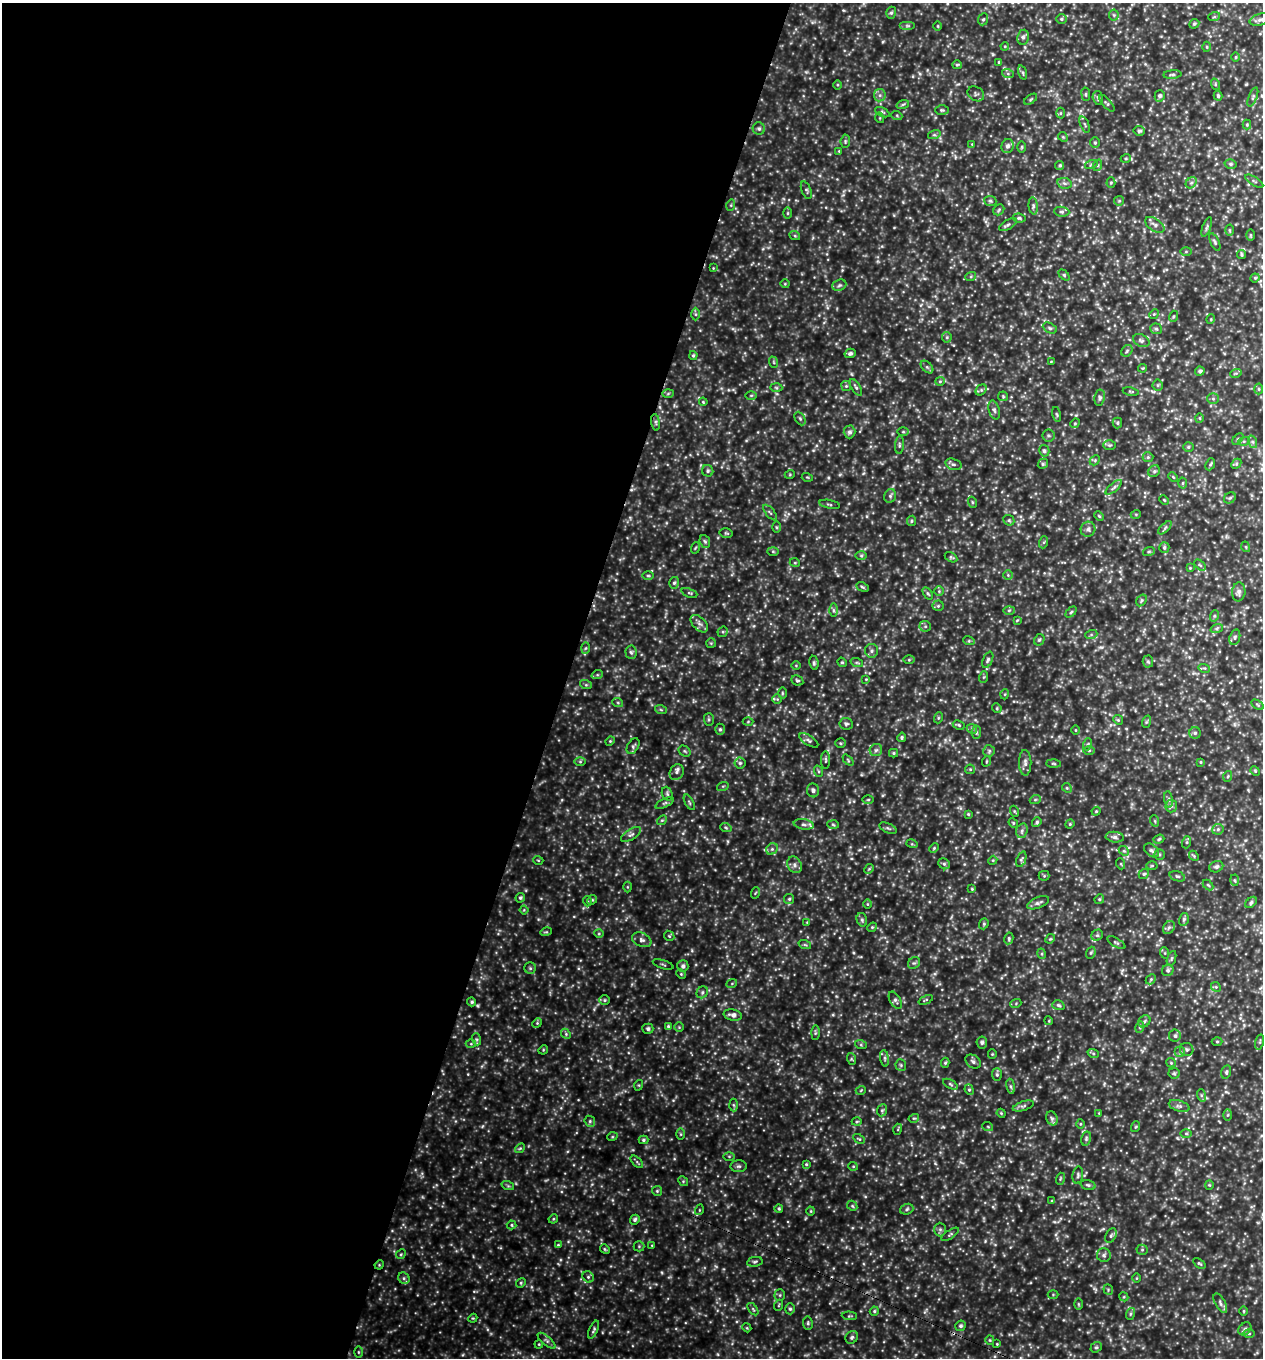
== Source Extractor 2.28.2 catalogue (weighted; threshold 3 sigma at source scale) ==
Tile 5 of 4 x 4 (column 1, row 2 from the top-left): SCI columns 298-1558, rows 2748-4103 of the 5508 x 5494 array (HDU 1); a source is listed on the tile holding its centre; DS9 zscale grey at full resolution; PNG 1265 x 1360 px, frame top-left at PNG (2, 3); each listed source drawn as its Kron ellipse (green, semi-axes under 4 px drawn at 4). Shown black and unused: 45% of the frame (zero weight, under 3 of 4 exposures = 4% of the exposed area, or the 3 px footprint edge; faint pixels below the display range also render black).
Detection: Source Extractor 2.28.2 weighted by HDU 2 'WHT'; one run over the whole footprint, this tile lists its part. Background 6.18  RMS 1.1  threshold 4.77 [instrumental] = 3 sigma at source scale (4.5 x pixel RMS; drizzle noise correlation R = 1.50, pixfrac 1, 0.05/0.05 arcsec/px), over >= 5 px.
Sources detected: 473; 1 cosmic-ray / hot-pixel residue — neither listed nor drawn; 2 inside a brighter listed object's ellipse — not listed separately; the other 470 listed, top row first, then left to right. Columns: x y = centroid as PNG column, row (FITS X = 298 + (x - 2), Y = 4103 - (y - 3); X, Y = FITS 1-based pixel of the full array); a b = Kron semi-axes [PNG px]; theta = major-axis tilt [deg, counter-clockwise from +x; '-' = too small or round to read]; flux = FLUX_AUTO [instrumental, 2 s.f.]
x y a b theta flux
891 13 6 5 - 200
1114 15 5 5 - 150
1214 17 6 4 18 130
983 19 6 5 - 170
1061 19 5 5 - 160
1260 20 11 6 14 330
1194 24 5 4 - 160
907 26 8 4 0 180
938 26 5 3 - 90
1023 37 7 6 - 320
1005 46 4 4 - 97
1207 47 5 3 - 100
1236 57 5 3 - 100
999 62 4 4 - 110
957 65 5 4 - 130
1023 73 7 3 -71 160
1008 74 6 4 -20 160
1172 75 9 3 5 170
1215 84 6 3 -73 120
837 85 5 3 - 100
976 94 9 7 -31 260
1086 94 7 3 -82 130
880 95 6 5 - 270
1160 96 5 5 - 280
1218 96 5 3 - 170
1253 97 10 3 69 170
1098 98 7 5 -74 200
1031 99 7 3 36 130
1107 103 10 4 -49 160
903 104 6 4 19 150
942 110 7 4 -1 160
882 112 8 4 -27 160
1060 113 5 3 - 100
897 116 5 3 - 120
880 118 5 3 - 93
1085 124 8 3 -69 140
1247 125 5 4 - 120
759 129 6 6 - 230
1139 131 5 5 - 200
934 135 6 4 17 160
1063 137 5 4 - 120
845 141 7 4 84 160
1095 143 5 4 - 130
972 144 4 3 - 82
1008 146 7 6 - 350
1022 147 6 4 89 120
839 151 4 4 - 90
1126 158 5 3 - 110
1231 164 6 5 - 190
1060 165 5 4 - 160
1091 165 6 4 19 160
1098 165 6 4 72 140
1254 181 10 2 -31 140
1111 182 5 4 - 120
1064 183 7 5 -12 240
1191 183 6 4 43 210
806 190 9 4 -68 180
990 201 6 5 - 190
1119 201 5 4 - 130
731 205 6 3 73 110
1033 206 8 4 -83 230
999 210 6 5 - 150
1062 212 8 5 -6 190
788 213 5 3 - 110
1019 218 6 4 -9 160
1008 225 10 4 29 240
1155 225 11 6 -36 380
1207 227 10 4 69 230
1229 230 5 3 - 100
1250 235 5 3 - 110
795 236 5 3 - 100
1215 242 9 4 -65 200
1186 251 5 4 - 100
1241 255 4 4 - 140
713 268 3 3 - 68
1064 275 6 4 -45 140
971 276 5 3 - 110
1255 278 4 4 - 130
785 284 4 4 - 98
839 285 7 5 22 220
696 314 6 4 -89 160
1154 314 5 4 - 120
1173 316 6 3 70 120
1211 319 5 3 - 88
1050 328 7 5 -27 200
1156 329 6 5 - 170
947 337 5 5 - 140
1141 340 8 6 -26 280
1127 351 6 5 - 180
850 353 6 4 16 270
693 355 4 3 - 140
1051 361 4 2 - 67
773 362 6 3 -70 110
927 367 7 4 -44 190
1143 368 4 3 - 89
1200 371 5 4 - 220
1236 373 6 3 18 130
940 381 5 4 - 130
1158 385 5 5 - 150
846 386 5 5 - 150
856 387 9 4 -59 200
776 388 6 4 -3 150
1259 389 5 3 - 120
981 390 6 5 - 180
1131 391 8 3 -10 130
668 394 6 4 2 120
751 395 6 4 1 110
1003 396 5 5 - 120
1100 398 8 5 81 220
1213 399 6 5 - 190
703 402 4 3 - 98
994 410 9 5 -74 260
1057 414 7 3 -76 120
1200 418 5 3 - 91
800 419 7 5 -63 190
656 422 8 4 -82 180
1075 423 5 4 - 120
1117 423 5 5 - 150
849 432 6 6 - 280
903 432 5 3 - 110
1048 435 6 6 - 200
1238 439 7 4 46 180
1244 441 6 4 17 140
1253 442 6 4 -71 200
899 445 9 4 86 170
1109 445 6 5 - 160
1188 447 5 4 - 170
1044 451 6 5 - 210
1148 457 5 5 - 170
1095 460 6 4 46 140
953 464 8 5 -17 250
1043 464 5 4 - 150
1210 464 6 4 67 140
1236 464 6 4 46 140
708 471 6 5 - 200
1154 471 6 5 - 200
790 474 5 3 - 92
807 477 5 3 - 91
1173 477 5 3 - 110
1183 483 5 3 - 120
1114 487 10 4 41 250
890 496 7 5 64 250
1230 498 6 5 - 180
1164 500 5 3 - 91
972 502 5 3 - 110
830 504 10 3 -10 160
770 513 9 3 -50 150
1136 514 5 3 - 85
1099 516 5 3 - 120
1009 520 6 5 - 160
911 521 5 4 - 140
776 527 6 4 -89 120
1165 528 8 3 45 160
1088 529 7 7 - 350
726 533 7 5 -12 150
705 541 6 5 - 190
1044 542 6 4 71 130
1246 547 5 3 - 95
695 548 6 3 71 95
1164 548 5 5 - 200
773 551 6 4 -2 120
1149 551 6 4 19 120
861 556 6 4 -1 140
951 557 7 4 -30 150
795 563 5 3 - 88
1200 565 7 4 -44 150
1190 568 3 3 - 87
648 575 6 4 -1 130
1008 575 5 5 - 140
674 583 6 4 73 190
862 587 6 4 -27 150
939 591 5 5 - 150
1239 592 9 6 85 340
689 593 8 3 -22 130
928 593 7 4 -56 140
1141 600 6 4 57 150
938 606 5 5 - 160
833 610 6 4 -90 190
1009 610 6 4 2 140
1071 612 6 4 45 140
1214 616 6 3 72 130
1017 620 4 4 - 94
699 624 10 6 -44 390
925 626 6 5 - 190
1217 628 6 4 19 160
723 632 5 5 - 140
1091 635 6 4 19 140
1235 637 8 5 72 230
1039 640 6 5 - 170
969 641 6 4 -18 110
711 643 5 5 - 110
586 648 6 4 88 130
872 651 7 6 - 260
631 652 7 5 -84 220
909 660 6 4 1 130
988 660 9 5 66 220
842 662 5 4 - 130
1148 662 6 5 - 170
814 663 7 4 -81 170
857 663 6 4 -19 140
796 665 5 3 - 84
1204 668 6 3 -16 140
597 675 6 4 18 130
984 677 6 3 70 110
866 679 4 4 - 86
797 681 6 5 - 160
586 685 6 4 -18 130
782 693 6 3 -90 120
1005 694 5 3 - 91
777 699 5 5 - 140
618 703 5 3 - 120
1258 705 7 4 -33 140
997 708 5 4 - 120
661 710 6 4 -19 120
938 718 5 3 - 120
709 719 6 5 - 160
1118 720 5 4 - 140
748 722 5 3 - 90
1146 722 6 4 71 140
846 724 7 6 - 200
959 725 6 4 -28 140
720 729 5 5 - 190
972 729 5 4 - 170
1075 730 4 3 - 87
976 732 7 5 84 160
1195 733 5 5 - 220
902 737 5 4 - 170
809 740 11 5 -32 240
610 741 5 4 - 110
840 743 5 5 - 130
1088 744 6 4 71 150
633 746 8 5 60 230
876 750 6 6 - 250
1089 750 6 4 2 130
684 751 6 5 - 160
989 751 6 5 - 190
894 753 4 4 - 140
826 760 9 3 -90 150
848 760 6 4 -47 130
987 761 5 3 - 91
580 762 6 4 0 140
1201 762 4 4 - 120
740 763 5 5 - 200
1025 763 13 6 -89 430
1054 764 7 3 -2 120
970 769 5 4 - 120
818 771 6 3 -70 130
1255 771 5 4 - 120
677 772 8 6 60 260
1228 776 5 3 - 110
723 786 6 4 17 120
1067 788 5 4 - 130
813 790 7 6 - 300
667 794 7 5 -70 190
1169 799 8 4 -82 210
868 800 6 4 1 120
1035 800 5 3 - 110
689 802 8 3 -60 150
665 803 10 4 26 210
1171 806 6 5 - 230
1014 811 5 3 - 93
1096 811 4 4 - 100
968 814 4 3 - 110
662 820 5 4 - 130
1155 821 6 3 -71 120
1037 822 5 4 - 180
1013 823 5 4 - 110
804 824 10 5 -9 330
833 824 6 4 -4 130
1070 824 4 4 - 110
726 828 6 3 -20 130
888 828 9 4 -24 200
1218 829 6 5 - 220
1022 831 7 5 71 280
631 834 11 5 33 310
1115 837 9 5 -6 300
1159 839 6 4 20 160
1187 842 6 4 71 130
912 844 5 3 - 100
934 848 5 3 - 110
772 849 6 5 - 220
1152 850 8 5 -38 270
1124 851 5 4 - 160
1159 854 5 5 - 170
1194 856 6 4 -47 130
1021 859 8 4 68 180
538 860 5 3 - 84
993 860 4 3 - 100
944 864 6 5 - 190
1121 864 5 3 - 99
794 865 8 6 -57 370
1152 866 5 3 - 100
1216 867 7 5 21 270
869 869 5 4 - 120
1144 874 6 4 41 150
1044 876 5 5 - 130
1177 876 8 5 -17 220
1234 880 5 3 - 110
1208 885 6 3 -44 120
627 887 5 3 - 98
972 889 4 3 - 100
755 893 6 3 70 98
520 898 5 4 - 170
789 899 5 5 - 170
1099 899 5 4 - 140
592 900 5 4 - 130
587 901 5 3 - 110
1251 902 7 4 43 200
1038 903 11 5 22 320
867 904 5 3 - 97
524 910 4 4 - 99
1184 919 6 5 - 210
862 920 7 5 -75 220
807 922 4 4 - 82
984 924 6 4 70 140
872 927 5 4 - 120
1169 927 7 5 54 220
546 932 6 3 17 110
599 934 5 3 - 100
1097 935 6 5 - 180
669 936 5 4 - 130
1009 938 6 4 79 170
1050 939 5 4 - 120
642 940 10 7 -23 360
1116 943 10 4 -32 180
805 945 6 4 -19 130
1091 953 6 4 68 160
1165 953 6 4 -71 120
1042 954 5 3 - 110
1171 959 8 3 71 160
914 963 6 5 - 190
663 964 11 2 -17 100
683 966 6 5 - 290
530 968 6 5 - 180
1168 970 6 5 - 240
681 974 5 3 - 93
1151 979 6 4 46 150
732 983 5 3 - 100
1216 987 5 4 - 140
702 992 6 5 - 200
605 1000 5 5 - 160
895 1000 9 5 -59 280
926 1000 7 3 24 110
472 1002 4 4 - 180
1016 1003 5 3 - 110
1058 1005 6 4 -17 180
733 1015 9 5 -11 480
1049 1021 4 3 - 93
1144 1021 7 5 45 200
537 1023 5 4 - 110
668 1026 4 4 - 130
679 1027 4 4 - 110
1140 1027 6 3 73 130
648 1029 5 5 - 280
815 1033 7 4 89 150
566 1034 5 4 - 160
1175 1036 6 6 - 240
476 1039 6 4 -71 150
982 1042 6 5 - 200
1217 1042 5 3 - 100
1260 1042 8 3 77 140
471 1044 5 3 - 95
861 1045 6 4 -19 130
543 1050 5 4 - 99
1187 1050 7 6 - 280
1180 1052 5 5 - 220
1093 1053 6 3 -19 130
992 1054 4 4 - 100
885 1058 8 4 -82 220
852 1059 6 4 -70 120
973 1062 8 6 -34 300
945 1063 5 4 - 140
1171 1063 5 4 - 120
901 1065 5 5 - 160
1226 1072 7 4 75 160
1174 1073 5 5 - 160
997 1075 6 5 - 210
950 1084 8 4 -29 180
639 1085 5 3 - 90
1011 1086 7 4 -81 190
861 1090 5 3 - 82
969 1090 5 4 - 170
1201 1095 6 4 -72 170
733 1105 6 4 -88 150
1023 1106 11 4 17 270
1179 1106 11 5 -17 310
882 1110 6 5 - 170
1001 1113 4 3 - 93
1099 1113 3 3 - 75
1228 1115 6 4 88 130
914 1118 5 3 - 100
1052 1118 7 5 -68 240
590 1121 6 5 - 170
857 1122 5 3 - 110
1080 1124 5 3 - 100
988 1127 5 3 - 99
1135 1127 5 3 - 110
898 1129 5 3 - 92
1186 1133 6 4 -1 140
681 1134 5 4 - 100
612 1137 5 3 - 100
859 1139 6 4 -30 130
1086 1139 7 5 76 180
643 1140 5 4 - 140
520 1148 5 4 - 130
729 1156 5 4 - 110
637 1162 8 4 -45 150
806 1164 4 3 - 120
739 1166 8 6 0 240
853 1166 5 4 - 110
1078 1175 8 5 81 220
1060 1179 6 4 72 130
683 1181 5 4 - 130
1088 1185 7 4 -15 210
1209 1185 4 4 - 98
508 1186 6 4 -19 140
657 1191 5 5 - 130
1052 1201 4 3 - 97
852 1206 5 4 - 140
779 1208 4 4 - 150
907 1209 7 5 20 210
699 1210 5 3 - 86
811 1211 4 4 - 100
553 1219 5 4 - 110
635 1220 5 4 - 230
512 1225 5 4 - 130
940 1229 7 6 - 240
950 1234 10 3 34 160
1111 1236 7 5 62 220
558 1245 4 4 - 110
652 1245 4 3 - 70
639 1246 5 5 - 140
605 1249 5 4 - 130
1142 1250 5 5 - 150
401 1254 5 4 - 130
1104 1255 7 7 - 260
755 1262 8 5 11 200
1199 1263 7 3 -35 150
379 1265 5 4 - 96
588 1277 6 5 - 190
404 1278 6 5 - 200
1136 1278 5 3 - 84
521 1283 5 4 - 120
1108 1290 5 4 - 120
1053 1294 5 3 - 88
780 1295 5 5 - 150
1124 1297 5 4 - 99
1220 1303 11 5 -61 300
1078 1304 6 4 -89 110
779 1305 5 3 - 100
753 1309 7 3 -53 130
790 1309 5 5 - 180
874 1311 5 4 - 150
1244 1311 5 3 - 100
1130 1314 6 4 71 150
849 1316 7 3 -4 120
473 1318 4 3 - 89
808 1323 6 5 - 170
961 1326 5 5 - 230
747 1328 4 3 - 92
1245 1329 7 5 44 250
594 1330 9 4 66 200
1249 1334 6 4 0 110
852 1337 7 6 - 200
990 1340 5 4 - 120
547 1341 11 4 -40 250
539 1344 4 3 - 91
997 1344 3 3 - 87
1096 1347 6 5 - 150
358 1352 6 4 -90 130
Overlapping masked pixels (flux is a lower limit): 2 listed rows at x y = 656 422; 379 1265
Isophote crosses this tile's border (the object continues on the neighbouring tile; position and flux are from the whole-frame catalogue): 2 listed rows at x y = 1260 20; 1255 278
Unlisted compact peaks at least as high as the median listed source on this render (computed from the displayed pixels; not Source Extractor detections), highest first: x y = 1246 84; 964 518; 1177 1138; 806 72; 828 478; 692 950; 1124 606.